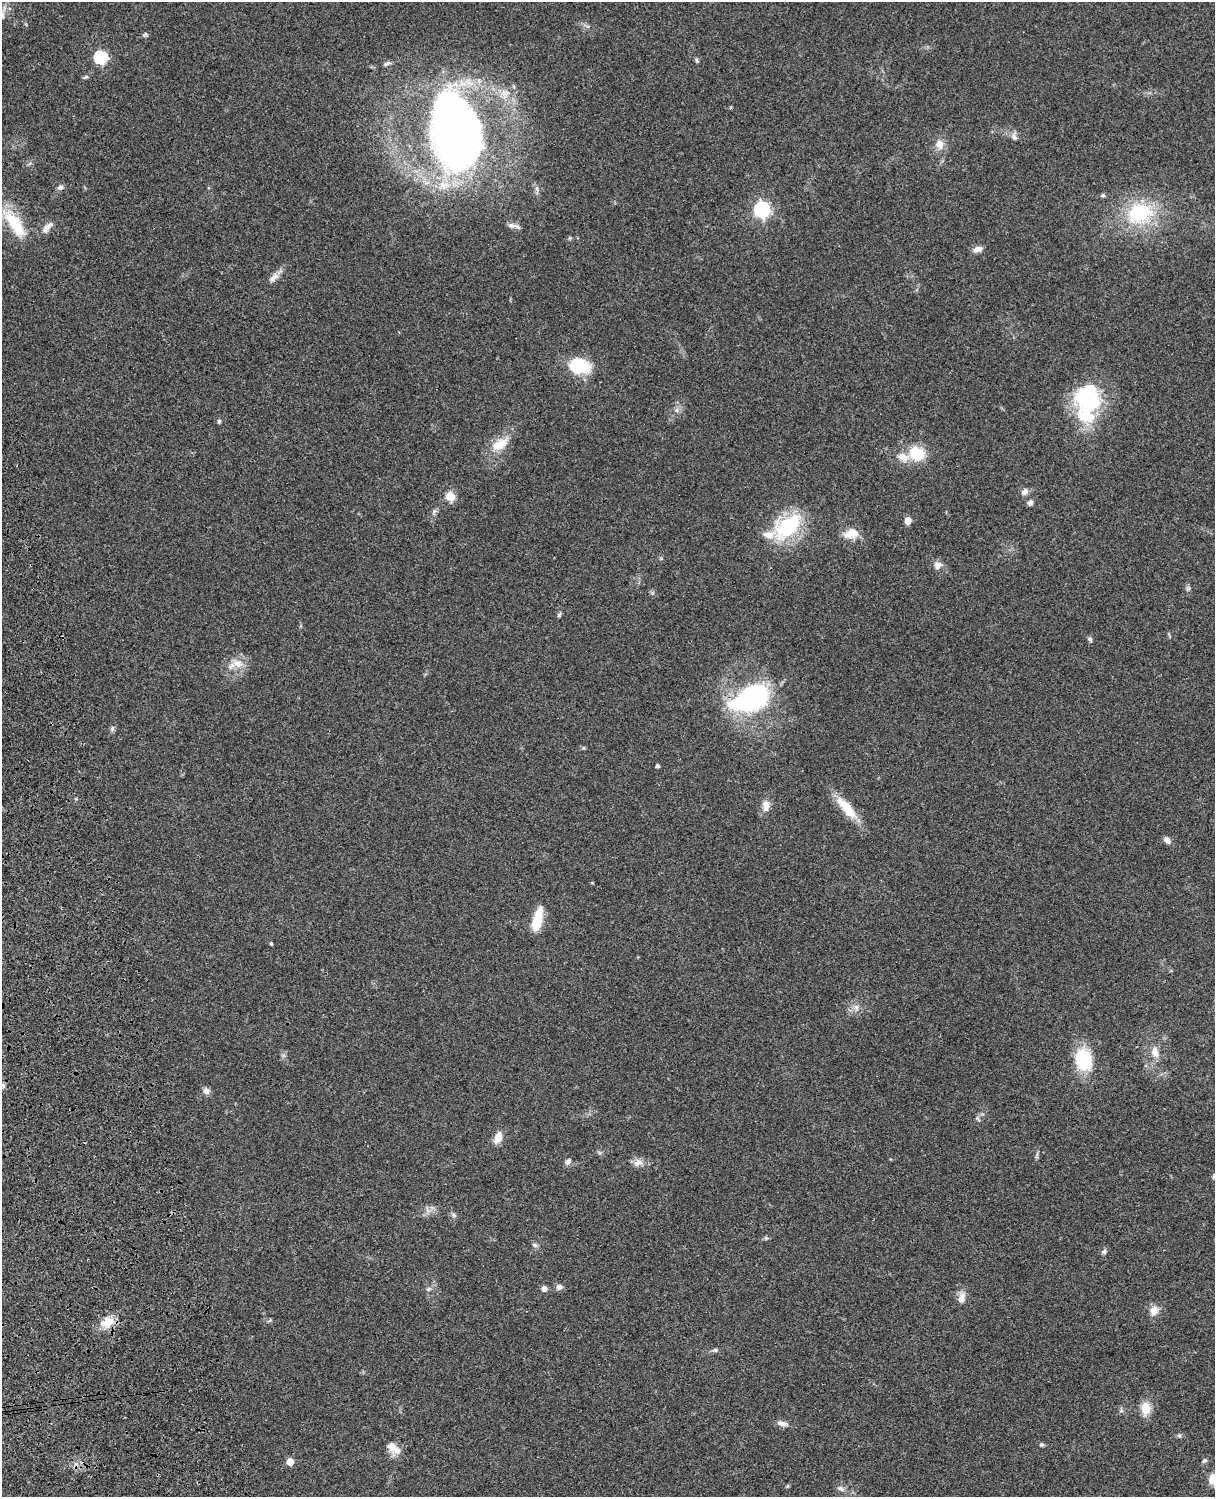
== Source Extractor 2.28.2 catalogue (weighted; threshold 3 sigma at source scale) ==
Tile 7 of 4 x 3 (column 3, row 2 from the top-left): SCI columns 2546-3758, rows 1773-3267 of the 5088 x 4926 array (HDU 1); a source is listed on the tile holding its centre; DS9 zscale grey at full resolution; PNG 1217 x 1499 px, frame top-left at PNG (2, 2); no overlay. Shown black and unused: <1% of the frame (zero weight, under 3 of 4 exposures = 6% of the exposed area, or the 3 px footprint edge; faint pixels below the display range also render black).
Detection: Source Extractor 2.28.2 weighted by HDU 2 'WHT'; one run over the whole footprint, this tile lists its part. Background 0.09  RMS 0.0061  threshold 0.0276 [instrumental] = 3 sigma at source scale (4.5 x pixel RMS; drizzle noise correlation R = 1.50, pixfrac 1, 0.05/0.05 arcsec/px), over >= 5 px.
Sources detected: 80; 2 inside a brighter object's white glare — not listed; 4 inside a brighter listed object's ellipse — not listed separately; the other 74 listed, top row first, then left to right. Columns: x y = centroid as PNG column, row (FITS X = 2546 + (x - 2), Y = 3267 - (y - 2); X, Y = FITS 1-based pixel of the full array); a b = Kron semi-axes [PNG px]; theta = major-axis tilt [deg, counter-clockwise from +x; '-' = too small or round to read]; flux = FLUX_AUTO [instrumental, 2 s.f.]
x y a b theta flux
2 15 11 6 -82 2.5
101 57 6 6 - 67
697 60 7 4 -70 0.96
387 63 9 5 27 1.6
86 77 8 5 27 1
455 132 67 38 -81 410
1014 137 10 6 -58 2.2
939 144 10 8 -83 5.9
60 187 7 6 - 2
1103 195 6 5 - 1.2
762 209 7 6 - 160
1139 214 31 24 13 46
15 224 40 14 -56 27
511 225 15 5 -12 2.7
47 227 19 7 50 3.8
977 249 12 7 11 3.3
273 278 17 8 49 4
578 366 17 13 -13 36
1088 398 34 29 89 57
677 410 7 4 73 1.3
219 421 5 4 - 1
500 444 25 14 30 11
917 453 17 13 -27 19
1025 492 9 7 39 2.6
450 496 5 5 - 22
1030 503 7 6 - 1.8
908 521 8 6 -87 3.5
788 526 31 18 39 49
851 534 19 11 13 8.5
937 565 10 10 - 3.4
1188 588 7 5 44 1.2
559 615 6 5 - 1
1090 639 7 5 -61 1.4
237 664 17 10 -8 7
751 697 42 28 24 83
112 728 8 6 71 1.3
583 748 5 4 - 0.74
657 766 4 3 - 1.5
766 806 14 9 85 5.1
846 808 35 11 -49 15
1167 840 10 6 -44 2.7
537 920 24 9 77 18
271 943 4 3 - 0.88
856 1007 9 6 -76 2.6
1155 1052 15 9 -77 5.2
1084 1060 19 14 -81 35
3 1085 7 6 - 1.5
206 1091 10 8 -63 2.6
978 1118 9 3 -55 0.98
498 1137 16 8 67 6.2
568 1161 9 6 49 2.1
638 1163 14 9 30 3.8
1214 1176 7 5 60 1.2
454 1215 8 5 -28 1.4
766 1238 6 4 -43 0.87
535 1245 7 6 - 1.3
1104 1252 7 6 - 1.5
559 1287 8 6 15 2.4
428 1289 6 5 - 1.2
544 1289 6 6 - 2.6
961 1298 14 8 76 4.5
1154 1310 12 10 69 5
108 1322 19 12 23 10
715 1350 8 5 10 1.3
1146 1408 17 11 -88 8.2
782 1423 13 6 -10 3.1
1179 1435 6 5 - 1
1041 1445 6 5 - 0.98
392 1448 17 12 -71 6.2
1204 1461 7 6 - 1.2
290 1462 5 5 - 11
1213 1480 17 11 -71 6.2
787 1486 6 4 71 0.66
841 1488 10 7 -18 2.3
Isophote crosses this tile's border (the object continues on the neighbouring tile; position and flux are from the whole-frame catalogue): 5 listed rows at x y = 2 15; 15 224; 3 1085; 1214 1176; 1213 1480